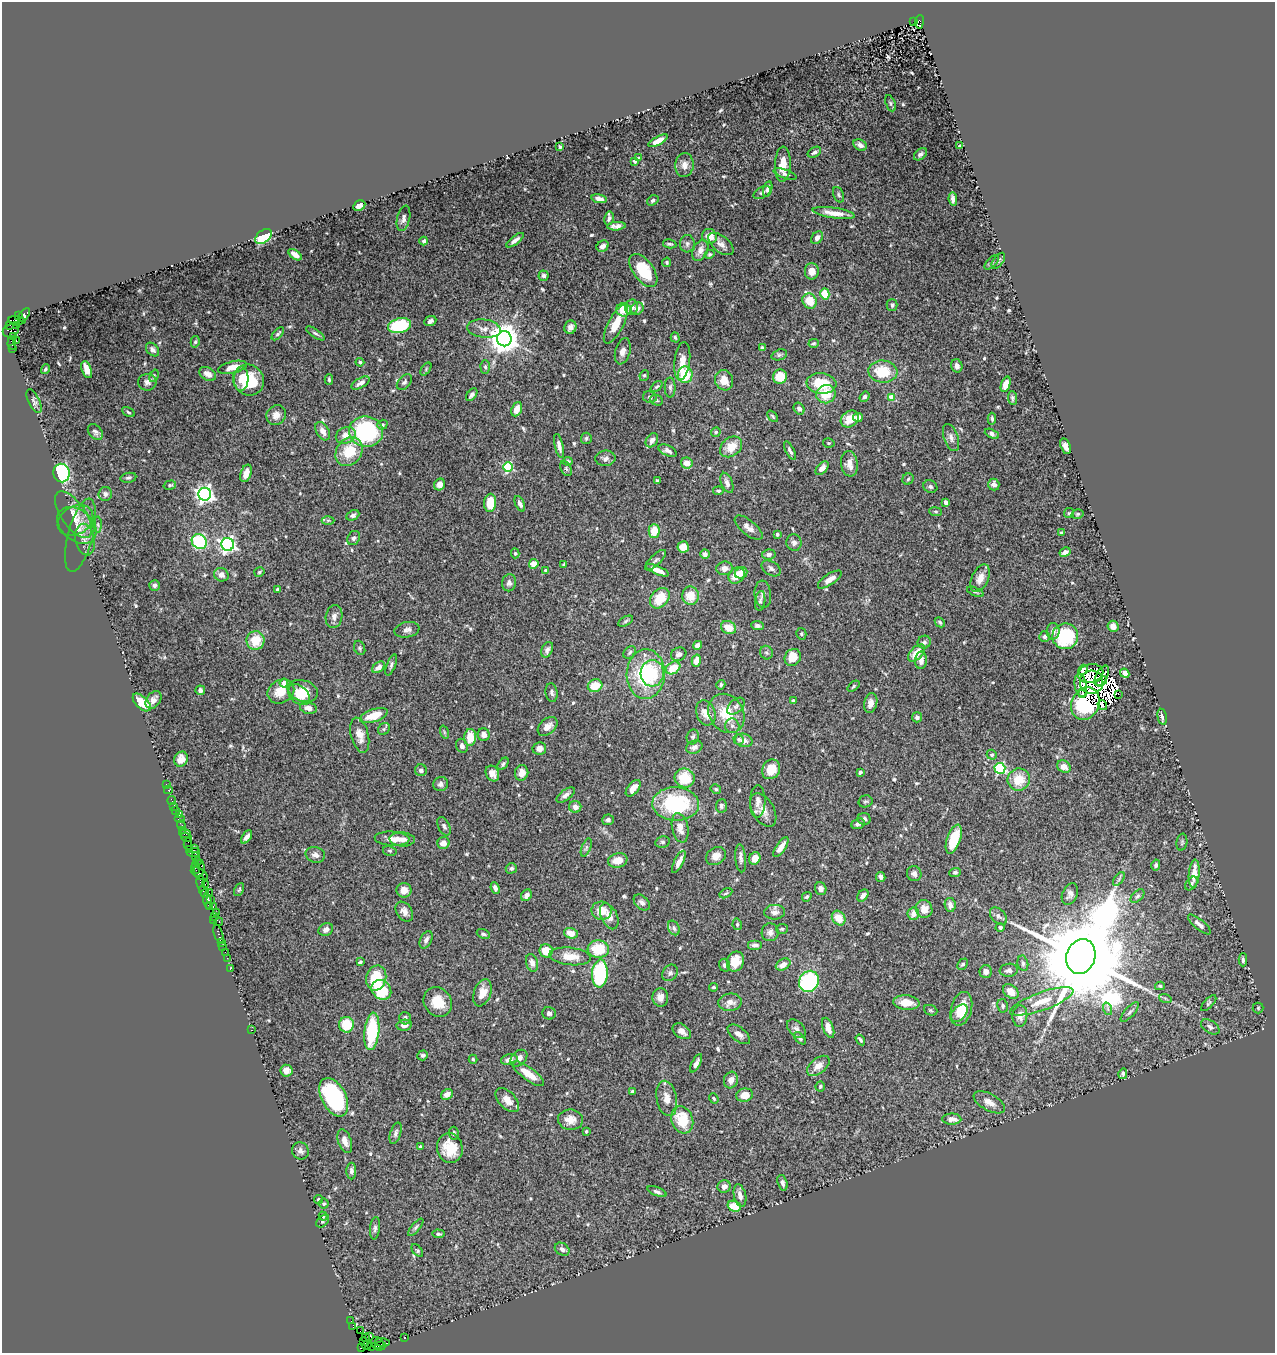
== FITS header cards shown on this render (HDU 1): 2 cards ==
NAXIS1  =                 1273
NAXIS2  =                 1351

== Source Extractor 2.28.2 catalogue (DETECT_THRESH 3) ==
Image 1273 x 1351 px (HDU 1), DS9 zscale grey, 1 PNG px = 1 image px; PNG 1277 x 1355 px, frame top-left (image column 1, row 1351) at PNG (2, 2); each listed source drawn as its Kron ellipse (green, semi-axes under 4 px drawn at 4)
Background 0.817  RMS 0.029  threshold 0.0876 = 3 sigma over >= 5 px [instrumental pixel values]
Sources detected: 597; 5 with non-positive FLUX_AUTO (blend fragments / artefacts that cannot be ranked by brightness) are neither listed nor drawn; of the other 592, the 500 brightest by FLUX_AUTO listed and drawn (92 fainter detections omitted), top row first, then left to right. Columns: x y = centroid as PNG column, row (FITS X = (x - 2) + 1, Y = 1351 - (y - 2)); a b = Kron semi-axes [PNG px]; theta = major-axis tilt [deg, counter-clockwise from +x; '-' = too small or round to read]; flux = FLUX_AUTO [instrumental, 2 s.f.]
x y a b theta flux
914 22 3 2 - 69
919 22 7 4 84 620
890 103 8 4 -68 3.2
658 141 11 4 28 20
860 145 7 5 -32 7.9
960 146 4 3 - 3.2
560 147 4 3 - 2.8
814 152 7 5 30 6.9
920 154 7 5 42 5.6
638 158 4 3 - 3
635 161 4 3 - 4.4
783 164 18 8 87 27
684 165 12 9 87 14
785 174 12 4 -19 5.8
768 189 8 4 75 6.2
762 192 9 5 30 5.3
839 195 8 5 -68 4.1
599 199 8 4 -10 8.2
953 199 6 4 -80 7.5
653 200 6 4 35 4.4
359 206 6 5 - 10
834 213 21 5 -9 21
403 218 13 6 78 8.2
609 218 7 4 79 5.1
616 226 9 4 4 9.8
264 236 9 6 38 130
710 236 8 7 - 22
817 238 7 5 54 8.3
515 240 10 3 37 6.5
424 241 4 4 - 5.8
670 244 7 3 -12 3.2
687 244 9 7 85 6.5
721 244 15 8 -40 12
603 246 6 5 - 11
700 250 11 7 65 12
710 254 5 4 - 3.1
295 255 8 4 -35 11
998 261 9 5 53 3.5
667 262 5 4 - 3.1
992 262 9 4 46 3.8
643 270 19 10 -54 80
812 271 8 7 - 15
544 276 5 5 - 6
825 294 6 4 -75 46
810 301 8 6 -55 38
892 305 6 5 - 5.3
632 307 7 6 - 10
637 309 7 5 31 9.8
624 310 7 6 - 31
24 315 8 4 49 370
19 316 4 3 - 160
17 320 9 4 -4 490
430 321 6 5 - 5.8
616 324 22 7 62 34
10 325 3 2 - 46
16 325 3 3 - 180
400 326 11 7 14 120
570 327 7 6 - 9.4
484 329 17 9 -7 17
11 331 8 6 21 310
315 333 11 4 -33 4.2
278 334 8 4 47 3.8
13 336 2 2 - 30
675 337 5 4 - 3
504 339 7 7 - 3500
16 341 2 2 - 18
195 342 6 4 74 3.4
814 343 5 4 - 2.8
12 344 6 3 -82 100
13 348 3 2 - 12
762 348 4 3 - 3.1
152 350 8 5 -47 6.9
623 351 13 7 75 12
779 355 8 5 18 3.8
682 361 19 7 83 23
360 362 4 4 - 3.8
957 366 7 5 -76 11
233 367 14 6 13 21
485 367 7 4 -88 3.8
45 369 5 3 - 3.2
426 369 7 4 55 3
87 370 9 4 -71 19
883 371 14 11 -5 60
208 374 9 6 -31 15
644 375 5 4 - 2.8
685 375 8 7 - 78
154 376 6 4 70 2.8
780 377 7 7 - 34
241 379 12 7 88 20
329 379 5 3 - 3.1
249 380 16 15 - 81
724 380 10 9 - 24
147 382 9 8 - 7.8
404 382 9 6 49 5
360 383 10 4 29 11
821 383 15 10 -6 70
1006 384 8 4 70 20
657 387 7 3 43 2.8
670 387 10 5 -90 5.5
826 394 10 9 - 41
472 395 7 4 51 6.6
650 397 7 5 -10 4.6
864 397 5 4 - 5
891 397 4 4 - 27
1012 398 7 4 -86 4.1
657 400 6 5 - 3.4
34 401 13 5 -63 6.1
517 409 7 5 67 17
799 409 6 5 - 7.3
128 412 7 3 -29 3.1
276 415 10 9 - 15
773 416 6 4 -47 3.2
858 417 5 4 - 10
850 419 10 7 38 27
992 419 6 4 -86 4.5
382 425 5 4 - 3.9
323 431 10 6 -59 13
95 432 9 6 -48 6.6
366 432 17 15 -7 220
716 432 5 4 - 3.7
992 434 7 4 -25 7.5
346 435 10 8 23 20
586 438 6 5 - 4.1
951 438 14 7 -71 9.3
652 440 7 5 55 9.8
829 443 6 4 -13 2.9
559 446 12 4 -77 10
1065 446 8 5 -73 8.6
731 447 12 9 38 33
668 451 10 5 -24 7.7
790 451 10 3 -62 5.3
349 452 15 12 53 60
605 458 10 7 5 8.6
568 461 5 4 - 4.1
687 463 6 5 - 18
849 464 13 8 -82 16
508 467 5 5 - 170
822 468 8 5 48 11
566 469 8 5 -63 3.5
62 473 9 8 - 240
246 473 9 5 71 17
128 478 8 5 10 4.1
908 479 6 5 - 3.6
657 481 4 3 - 3.2
727 483 10 5 -68 11
440 484 6 5 - 13
994 484 6 5 - 11
170 485 6 4 15 4
930 487 7 6 - 5
718 491 5 4 - 3.5
105 494 7 6 - 7.5
205 494 6 6 - 850
946 502 4 3 - 7.6
490 503 9 6 85 41
520 504 8 4 -66 7
936 512 6 4 -6 2.9
1069 513 5 5 - 3
1077 514 6 4 16 3
74 515 27 12 -55 32
353 515 7 4 26 5.1
75 520 19 14 30 22
328 520 6 4 1 3.2
77 525 22 15 -40 32
98 525 8 4 -89 4.3
749 528 17 7 -39 14
654 531 7 5 88 35
1062 533 4 3 - 5.2
777 534 3 3 - 6.3
80 535 38 12 75 31
354 538 7 6 - 4.8
85 540 16 9 -79 17
199 542 8 7 - 190
794 543 8 7 - 8.6
228 544 6 6 - 700
683 547 6 5 - 23
1065 552 6 4 28 9.4
515 553 5 4 - 3
705 554 5 4 - 11
769 554 7 5 9 5.6
655 560 14 5 44 6
534 564 5 5 - 25
564 564 3 3 - 4
724 568 8 7 - 13
771 568 10 7 -30 7.6
546 570 4 4 - 4.5
657 570 12 4 -24 19
259 572 5 4 - 3.5
741 573 6 5 - 19
221 575 7 6 - 11
737 575 9 7 45 28
980 578 14 8 64 19
830 579 14 5 34 15
509 583 8 7 - 8.2
154 585 5 5 - 5.5
277 589 3 3 - 3.4
975 592 9 4 -23 3.7
763 594 14 8 -84 9.8
691 596 9 8 - 30
660 598 11 8 50 45
760 601 10 5 82 4.6
334 616 11 8 79 10
626 621 8 4 28 3.5
940 622 5 3 - 3.1
757 626 6 4 -5 5.6
1113 626 5 5 - 14
728 628 8 6 -30 28
407 630 12 7 11 9.9
1053 631 8 6 87 11
801 634 6 5 - 3.2
1045 636 5 5 - 5.6
1065 636 13 13 - 130
255 641 9 9 - 44
924 642 7 6 - 5.5
698 645 5 4 - 12
360 648 7 5 -65 3.5
547 650 8 5 68 7
630 652 7 5 47 4.1
766 653 7 6 - 4.9
916 653 10 6 45 27
679 654 8 6 27 6.6
793 657 9 7 53 34
921 660 9 6 88 12
696 661 6 4 75 18
391 665 11 4 69 4.6
379 667 7 4 37 9.7
673 668 8 5 34 37
1083 670 6 4 53 25
652 673 13 11 85 48
1125 673 5 4 - 11
646 674 25 19 88 160
1091 674 13 9 13 3.5
1102 676 11 5 62 6.5
1092 682 11 11 - 6.2
1101 682 6 4 32 4.9
284 683 4 4 - 18
721 685 5 4 - 4.2
1081 685 11 6 -80 25
595 686 7 6 - 41
853 686 7 4 39 3.3
200 690 5 4 - 6.2
281 691 14 11 31 31
303 691 15 10 -17 41
552 693 9 6 -82 5.9
1082 694 3 2 - 9.7
1118 694 2 2 - 6.5
299 695 12 8 -41 27
153 700 10 7 56 14
793 701 4 3 - 3.8
142 702 11 6 -44 44
871 703 10 6 76 13
1085 704 17 14 64 270
1102 705 5 3 - 6.7
736 706 10 6 43 6.1
308 708 8 5 -13 13
706 713 13 9 -71 18
726 713 21 17 -56 53
374 715 14 6 20 42
917 717 5 5 - 6.7
1162 717 8 4 -79 7.2
548 726 11 7 41 14
732 726 7 7 - 6.3
384 729 6 5 - 3.3
444 732 7 4 -72 3.1
360 735 18 8 -76 20
484 735 6 6 - 9.4
470 737 8 6 87 36
693 737 7 6 - 4.7
738 739 5 5 - 3.5
744 740 9 6 -14 12
462 746 7 5 -67 6.7
694 747 8 6 23 10
539 748 7 6 - 12
992 755 5 4 - 2.9
181 759 8 6 66 15
503 764 7 4 50 3.9
1064 767 7 5 -37 19
1000 768 5 5 - 200
771 769 10 8 60 28
421 770 6 6 - 6.3
860 772 4 3 - 4.7
492 773 8 6 -61 12
522 773 8 6 73 16
685 778 10 9 - 55
1019 780 11 11 - 42
166 784 2 2 - 7.2
441 784 7 7 - 7.3
633 788 10 5 50 17
716 789 5 4 - 3.6
168 790 4 2 - 15
566 795 10 5 36 9.3
172 801 4 2 - 34
758 801 16 8 88 14
865 801 7 6 - 4.1
676 804 23 17 -3 170
721 806 7 5 83 5
174 807 3 2 - 39
575 807 6 6 - 9.2
176 810 3 3 - 67
763 810 18 10 -60 21
179 815 3 2 - 14
180 819 5 2 - 39
864 819 6 6 - 6
608 820 5 5 - 6.3
858 824 7 5 22 8.1
181 825 5 3 - 110
444 826 10 5 -63 6.6
680 828 15 8 -78 22
182 830 2 2 - 60
185 834 5 3 - 110
186 837 5 3 - 230
247 837 8 4 55 7.4
392 839 17 7 -3 18
402 839 13 7 -4 14
954 839 15 6 71 57
662 842 7 5 13 4.2
1182 842 8 5 80 3.7
443 843 6 6 - 16
188 844 5 3 - 150
586 847 9 4 69 4.3
781 847 11 5 56 19
194 848 2 2 - 18
189 850 3 2 - 73
390 851 7 5 -14 3.4
193 852 7 3 4 130
315 855 10 7 -19 10
716 856 11 8 33 16
195 857 2 2 - 50
741 858 14 5 -85 7.3
755 858 6 5 - 16
618 860 10 7 11 24
198 861 2 2 - 39
679 862 12 4 63 14
1156 865 5 4 - 4.8
196 867 6 3 -86 150
511 868 5 5 - 5
199 869 9 5 79 170
955 872 5 4 - 4.4
199 874 10 5 -31 360
914 874 7 7 - 8.9
1194 874 14 5 85 28
881 877 5 4 - 6.6
1119 879 8 4 54 3.7
201 883 8 3 -82 220
205 884 2 2 - 56
1191 884 8 5 52 5.2
495 888 6 4 -66 7.5
821 889 6 5 - 6.6
239 890 7 4 62 3
404 890 7 7 - 17
204 892 6 3 -60 110
209 893 2 2 - 24
726 893 7 4 29 3
1070 894 11 7 66 9.3
526 895 6 5 - 9.4
863 896 7 5 51 7.2
1137 896 8 5 45 4.8
807 897 5 4 - 3.8
211 900 4 2 - 130
208 901 8 3 -81 250
642 902 9 6 -44 8.5
209 905 4 3 - 77
950 905 7 5 -81 9.7
213 907 3 2 - 43
924 909 9 8 - 18
602 911 10 9 - 28
216 912 2 2 - 82
404 912 11 7 -55 13
775 912 10 7 1 11
913 914 6 5 - 16
214 916 2 2 - 24
609 916 14 8 -65 17
998 916 10 6 -48 7.3
839 918 8 6 -54 30
213 920 4 2 - 63
219 921 4 3 - 100
737 924 5 4 - 3.6
1199 924 14 5 -40 10
1000 927 4 4 - 5.2
674 928 8 5 -64 4.6
782 929 6 5 - 3.1
326 930 7 6 - 8.8
770 932 9 8 - 10
571 933 7 5 -16 23
219 934 10 3 -71 170
483 934 7 4 -21 4
426 940 9 5 63 7.5
221 942 4 3 - 88
755 945 7 5 0 6.5
222 946 3 2 - 73
598 949 10 8 -3 60
546 951 7 6 - 31
225 952 2 2 - 22
570 956 21 8 -6 32
1081 956 18 14 72 67000
227 958 2 2 - 43
1243 960 6 3 -90 3.9
735 961 10 8 68 36
360 962 3 3 - 3
532 963 9 6 -73 11
1023 963 8 5 -79 4.9
963 964 6 4 47 3.8
724 965 6 5 - 5.4
783 965 8 5 29 16
230 969 2 2 - 25
1009 970 9 6 8 7.6
986 972 6 6 - 7.4
600 973 14 8 86 180
670 973 9 7 53 6
376 978 12 10 75 71
809 981 11 9 59 220
1160 986 5 4 - 2.8
714 987 4 3 - 2.8
381 990 10 9 - 68
1011 992 9 6 -39 24
482 993 14 8 69 23
660 997 9 8 - 14
1165 998 6 4 -19 3.1
1042 1001 33 9 20 39
438 1002 15 13 -55 39
730 1002 12 8 6 15
906 1003 13 7 -6 32
1209 1003 10 4 47 3.9
1003 1006 7 5 -77 4.9
1258 1008 5 5 - 2.8
961 1009 17 10 75 48
1108 1009 6 4 -71 3.3
931 1010 7 5 -21 3.1
1130 1012 12 5 48 6
549 1013 7 6 - 5.7
959 1013 10 6 47 16
1020 1016 11 7 86 13
405 1018 6 5 - 6.1
346 1025 7 7 - 55
404 1025 7 5 10 8.6
1210 1027 10 6 -32 8.2
828 1028 10 5 -70 17
796 1029 11 7 -44 7.8
251 1030 3 2 - 43
372 1031 19 7 84 97
682 1031 10 6 -36 12
739 1034 13 7 -38 11
800 1038 7 4 -45 3.7
860 1040 6 3 -56 3.9
423 1055 5 5 - 4.6
519 1058 9 7 44 11
473 1059 4 3 - 2.8
509 1060 8 5 13 8.6
696 1063 10 4 63 8.1
818 1066 13 7 39 18
286 1071 6 6 - 11
528 1074 19 6 -36 33
1123 1074 5 4 - 5
731 1080 8 7 - 14
820 1086 5 5 - 3.2
632 1091 4 3 - 3.2
447 1094 6 5 - 14
744 1095 8 6 13 22
334 1097 21 12 -62 250
667 1098 18 10 -79 20
714 1098 5 4 - 3.1
507 1100 14 8 -46 20
989 1102 17 8 -29 18
952 1119 9 5 0 14
570 1120 12 10 -3 18
682 1120 14 10 -70 62
586 1131 3 3 - 3.3
396 1133 11 5 73 6.2
454 1133 6 5 - 4.1
345 1141 12 6 -71 13
420 1147 4 4 - 4.3
450 1148 15 12 -76 48
300 1151 9 8 - 8
351 1171 8 5 90 6
782 1183 8 4 -73 6.5
724 1186 6 6 - 12
657 1192 10 4 -22 5.1
740 1195 11 6 -77 12
318 1199 4 4 - 3.8
324 1204 5 5 - 3.2
734 1206 7 5 -18 30
323 1216 4 3 - 2.8
323 1221 7 5 43 3.8
416 1227 10 4 50 4.6
375 1228 11 5 83 5.5
438 1234 6 4 -3 3.5
562 1249 8 6 -34 7.8
417 1251 7 4 -53 3.1
351 1321 2 2 - 18
353 1327 4 2 - 70
360 1331 2 2 - 32
370 1336 3 2 - 220
366 1338 4 3 - 160
405 1338 3 2 - 44
364 1342 3 2 - 30
382 1342 7 3 -7 110
377 1343 6 6 - 100
367 1345 5 3 - 470
372 1346 3 2 - 46
380 1346 6 3 18 110
362 1347 4 3 - 140
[92 fainter detections neither listed nor drawn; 5 non-positive-flux detections neither listed nor drawn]